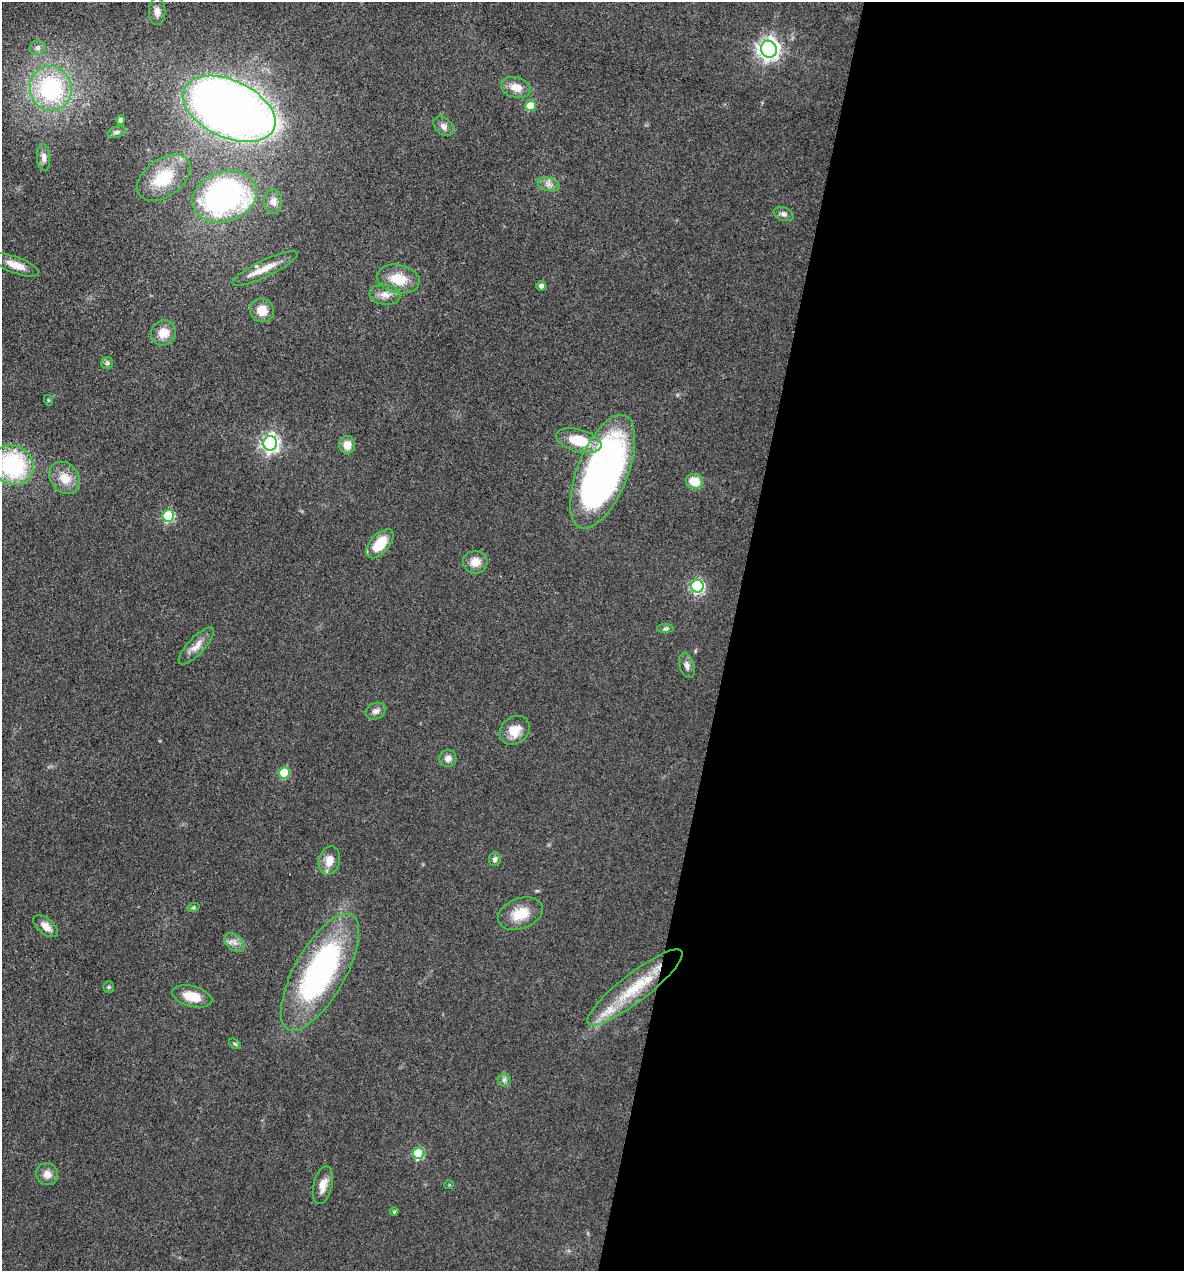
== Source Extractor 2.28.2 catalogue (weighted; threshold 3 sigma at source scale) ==
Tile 12 of 4 x 4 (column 4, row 3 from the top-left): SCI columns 3790-4971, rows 1271-2539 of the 5096 x 5079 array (HDU 1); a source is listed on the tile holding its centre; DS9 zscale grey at full resolution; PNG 1186 x 1273 px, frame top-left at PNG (2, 2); each listed source drawn as its Kron ellipse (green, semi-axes under 4 px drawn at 4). Shown black and unused: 38% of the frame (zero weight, under 3 of 4 exposures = <1% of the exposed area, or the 3 px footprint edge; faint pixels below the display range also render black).
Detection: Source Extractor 2.28.2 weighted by HDU 2 'WHT'; one run over the whole footprint, this tile lists its part. Background 0.0807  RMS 0.0067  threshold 0.03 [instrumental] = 3 sigma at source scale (4.5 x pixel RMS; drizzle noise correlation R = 1.50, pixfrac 1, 0.05/0.05 arcsec/px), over >= 5 px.
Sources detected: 61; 1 inside a brighter listed object's ellipse — not listed separately; the other 60 listed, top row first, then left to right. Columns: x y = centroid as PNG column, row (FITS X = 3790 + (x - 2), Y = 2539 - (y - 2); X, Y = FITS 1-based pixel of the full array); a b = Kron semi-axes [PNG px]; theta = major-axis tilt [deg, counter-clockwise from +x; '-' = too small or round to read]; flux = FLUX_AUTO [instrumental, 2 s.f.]
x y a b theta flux
157 12 13 8 -90 4.3
38 48 8 7 - 2.3
769 49 8 7 - 420
516 87 15 10 -15 8.1
51 89 22 21 - 73
530 106 5 5 - 17
229 109 49 28 -25 620
120 120 4 4 - 1.5
444 126 11 8 -43 3.3
116 132 9 5 17 1.6
44 158 13 6 -87 3.6
164 178 30 19 35 26
549 184 11 6 -17 3.5
224 197 33 24 19 180
273 201 12 9 -87 4.6
784 214 10 6 -20 2.4
16 265 25 8 -21 7.9
265 268 36 8 26 11
398 279 22 14 -11 16
541 286 4 4 - 2.5
385 295 15 10 -8 5.8
262 310 12 11 - 9.3
163 333 13 12 - 9
107 363 6 6 - 1.5
48 400 5 3 - 0.66
579 441 23 11 -15 21
270 443 7 7 - 250
347 445 9 8 - 7.3
13 465 21 19 -36 78
603 472 60 25 68 350
65 478 17 14 -50 11
694 482 8 7 - 13
168 516 6 5 - 58
380 544 17 9 49 17
475 562 12 11 - 7.5
697 586 6 6 - 110
666 628 8 4 1 1.4
196 646 24 8 47 6.7
687 665 13 7 -73 3.1
376 711 10 8 26 3.1
515 730 16 13 40 11
448 758 8 8 - 3.7
284 773 5 5 - 28
495 859 7 6 - 2.1
329 860 14 10 75 7.8
193 908 6 4 18 0.94
520 914 23 15 21 15
46 926 15 7 -39 5.5
234 943 11 7 -41 3.9
320 972 66 25 61 160
109 987 6 5 - 1
635 988 59 14 38 37
192 996 20 10 -15 13
235 1044 7 3 -36 0.87
504 1080 6 6 - 1.7
419 1154 5 5 - 43
47 1174 11 11 - 5.2
323 1185 19 9 77 7.2
449 1185 5 3 - 0.51
394 1211 4 3 - 0.85
Overlapping masked pixels (flux is a lower limit): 1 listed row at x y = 635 988
Isophote crosses this tile's border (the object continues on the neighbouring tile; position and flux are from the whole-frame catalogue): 1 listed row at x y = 13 465